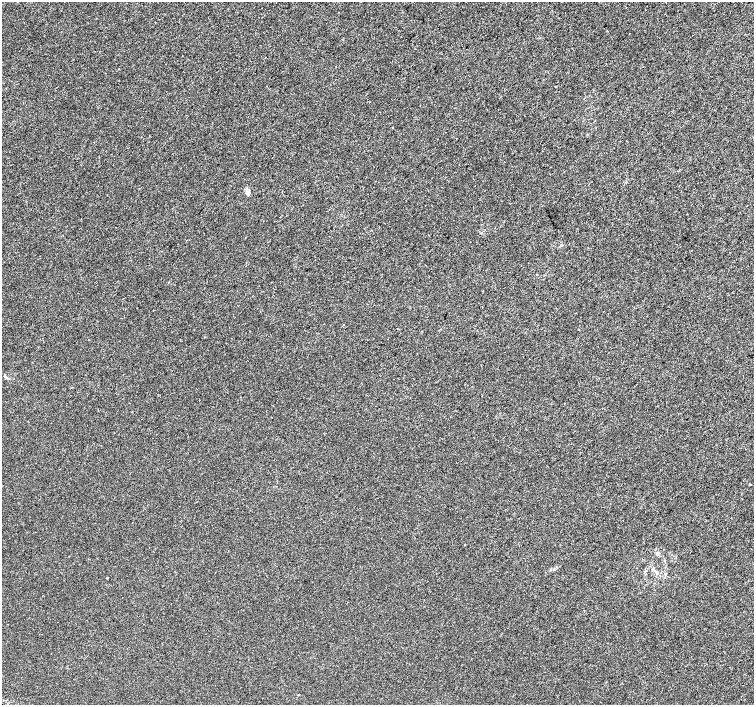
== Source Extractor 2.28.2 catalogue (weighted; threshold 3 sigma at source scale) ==
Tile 10 of 4 x 4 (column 2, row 3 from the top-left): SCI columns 1536-3039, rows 1603-3007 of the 6096 x 6087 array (HDU 1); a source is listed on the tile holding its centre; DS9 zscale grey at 2 x 2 block average (1 PNG px = mean of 2 x 2 image px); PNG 756 x 707 px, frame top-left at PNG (2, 2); no overlay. Shown black and unused: <1% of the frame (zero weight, under 3 of 5 exposures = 3% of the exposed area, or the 3 px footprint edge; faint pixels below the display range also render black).
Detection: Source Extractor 2.28.2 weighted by HDU 2 'WHT'; one run over the whole footprint, this tile lists its part. Background 3.81e-05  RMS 0.0014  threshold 0.00625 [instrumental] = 3 sigma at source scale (4.5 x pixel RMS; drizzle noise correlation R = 1.50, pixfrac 1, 0.0396/0.0396 arcsec/px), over >= 5 px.
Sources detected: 7; all 7 listed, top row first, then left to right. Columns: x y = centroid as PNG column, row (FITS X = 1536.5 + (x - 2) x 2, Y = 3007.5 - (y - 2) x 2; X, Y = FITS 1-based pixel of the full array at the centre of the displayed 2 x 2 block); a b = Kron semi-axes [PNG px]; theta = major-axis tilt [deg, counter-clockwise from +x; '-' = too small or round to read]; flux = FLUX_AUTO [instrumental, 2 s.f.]
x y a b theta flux
248 192 7 5 -76 1
561 245 3 2 - 0.22
750 485 2 2 - 0.26
653 569 6 4 -41 0.71
665 574 3 3 - 0.33
107 578 2 2 - 0.17
298 695 3 2 - 0.16